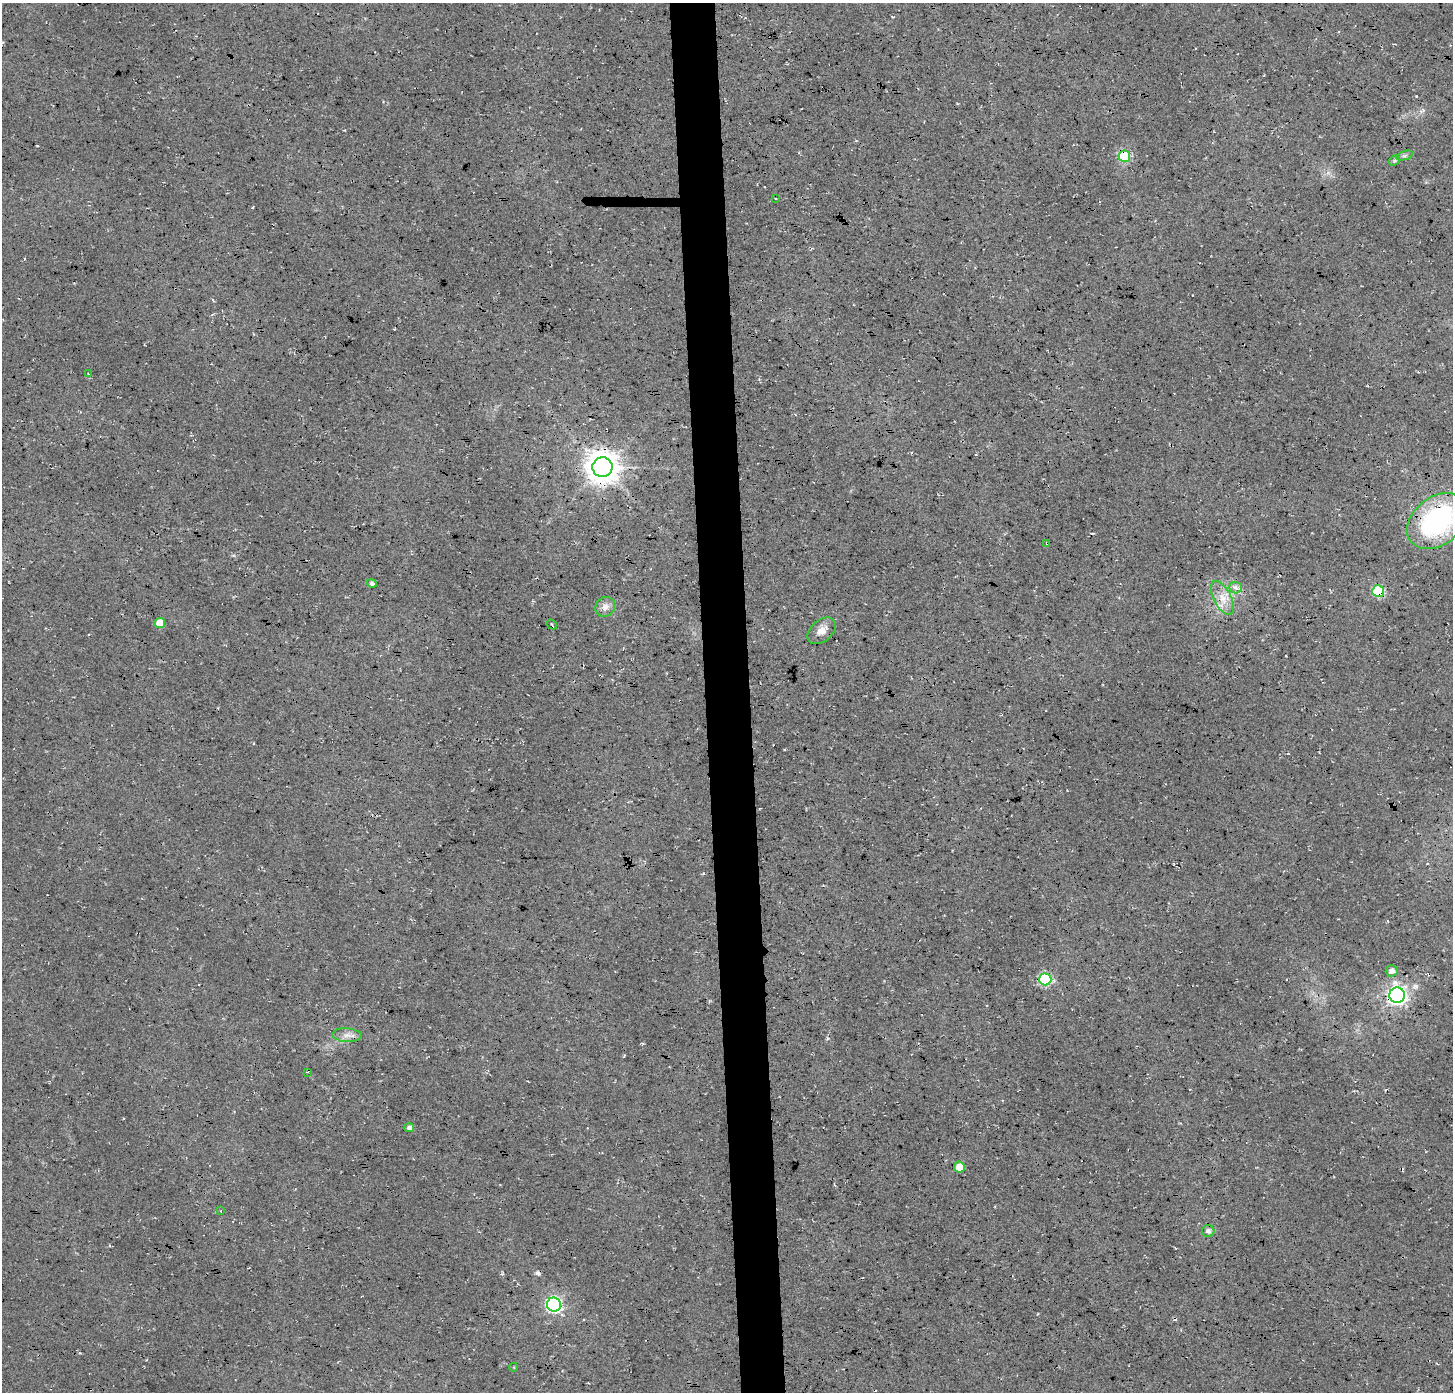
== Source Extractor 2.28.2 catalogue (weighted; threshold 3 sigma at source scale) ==
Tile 5 of 3 x 3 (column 2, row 2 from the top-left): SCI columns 1491-2941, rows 1390-2779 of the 4431 x 4174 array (HDU 1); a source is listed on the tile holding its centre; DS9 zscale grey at full resolution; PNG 1455 x 1394 px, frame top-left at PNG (2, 3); each listed source drawn as its Kron ellipse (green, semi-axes under 4 px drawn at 4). Shown black and unused: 3% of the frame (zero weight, under 3 of 4 exposures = <1% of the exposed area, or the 3 px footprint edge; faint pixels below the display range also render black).
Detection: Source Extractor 2.28.2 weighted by HDU 2 'WHT'; one run over the whole footprint, this tile lists its part. Background 0.035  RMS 0.0063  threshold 0.0284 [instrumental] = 3 sigma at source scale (4.5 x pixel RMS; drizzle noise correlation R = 1.50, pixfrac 1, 0.0396/0.0396 arcsec/px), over >= 5 px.
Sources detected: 29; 2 cosmic-ray / hot-pixel residue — neither listed nor drawn; the other 27 listed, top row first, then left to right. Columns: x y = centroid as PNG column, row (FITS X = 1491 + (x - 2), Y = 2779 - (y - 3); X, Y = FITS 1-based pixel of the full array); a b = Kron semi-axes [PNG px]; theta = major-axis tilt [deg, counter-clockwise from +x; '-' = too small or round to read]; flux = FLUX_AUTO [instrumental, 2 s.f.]
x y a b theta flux
1124 156 6 6 - 53
1404 156 8 3 19 1.3
1394 161 6 4 46 0.98
775 198 2 2 - 0.62
88 374 4 2 - 0.64
602 467 10 10 - 1100
1437 521 33 24 39 100
1047 543 3 3 - 2.9
372 584 5 4 - 2.5
1236 588 6 5 - 3.6
1378 591 6 6 - 55
1223 598 18 8 -62 8.1
605 607 10 9 - 4.2
160 623 5 5 - 11
552 624 5 2 - 0.56
822 631 16 10 41 5.7
1392 971 6 5 - 3
1045 979 6 6 - 73
1397 995 8 7 - 280
347 1035 15 7 -3 4.3
307 1072 3 2 - 0.52
409 1128 5 4 - 2.2
959 1167 5 5 - 7.8
221 1211 4 2 - 0.45
1208 1231 6 6 - 2.5
554 1305 7 7 - 130
514 1367 4 3 - 0.53
Overlapping masked pixels (flux is a lower limit): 5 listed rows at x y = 1124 156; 602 467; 1047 543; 1378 591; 1397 995
Isophote crosses this tile's border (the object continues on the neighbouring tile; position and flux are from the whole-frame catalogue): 1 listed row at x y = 1437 521